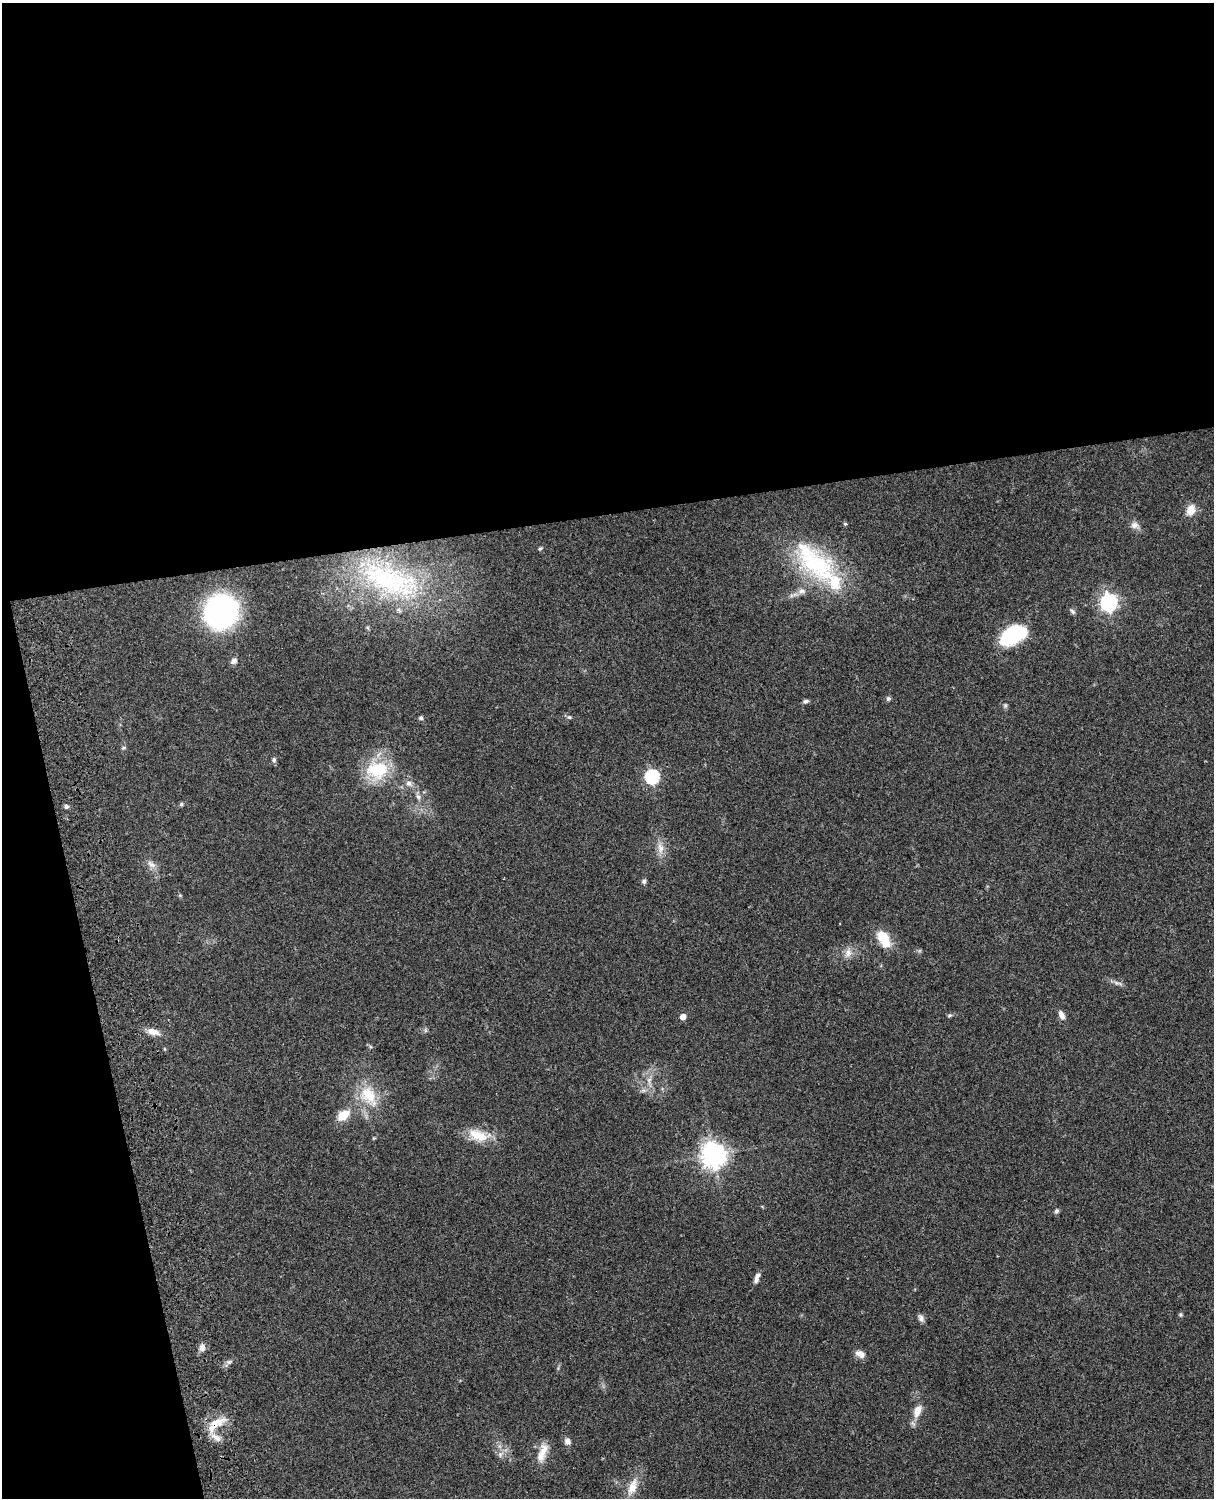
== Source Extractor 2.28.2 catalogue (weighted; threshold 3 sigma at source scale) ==
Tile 1 of 4 x 3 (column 1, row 1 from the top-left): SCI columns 122-1333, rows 3268-4763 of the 5088 x 4926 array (HDU 1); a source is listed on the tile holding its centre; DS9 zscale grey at full resolution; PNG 1216 x 1500 px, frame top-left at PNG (2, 3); no overlay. Shown black and unused: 39% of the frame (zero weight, under 3 of 4 exposures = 6% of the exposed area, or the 3 px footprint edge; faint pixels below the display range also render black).
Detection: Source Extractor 2.28.2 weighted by HDU 2 'WHT'; one run over the whole footprint, this tile lists its part. Background 0.09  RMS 0.0061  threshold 0.0276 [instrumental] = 3 sigma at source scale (4.5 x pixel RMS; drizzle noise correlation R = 1.50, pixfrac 1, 0.05/0.05 arcsec/px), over >= 5 px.
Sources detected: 59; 2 inside a brighter object's white glare — not listed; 3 inside a brighter listed object's ellipse — not listed separately; the other 54 listed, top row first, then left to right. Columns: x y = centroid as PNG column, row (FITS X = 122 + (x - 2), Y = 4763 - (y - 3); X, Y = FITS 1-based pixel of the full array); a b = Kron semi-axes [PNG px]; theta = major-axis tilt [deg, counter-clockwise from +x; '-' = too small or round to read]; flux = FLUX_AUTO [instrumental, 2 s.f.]
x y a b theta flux
1191 510 15 11 67 6.4
845 524 5 4 - 0.79
1135 525 10 8 -16 3.4
540 549 6 4 36 0.91
814 562 74 32 -45 70
388 580 88 37 -21 100
1109 602 7 7 - 210
221 611 25 24 - 150
1073 612 8 5 -51 1.4
1011 635 22 19 43 37
234 661 9 7 42 2.4
888 699 7 6 - 1.2
805 701 7 5 17 1.5
1005 705 7 4 90 1.1
569 717 5 5 - 1
421 718 6 6 - 1.1
274 760 7 6 - 1.4
377 770 32 26 9 29
652 777 6 6 - 100
409 783 10 7 -32 2.9
418 797 8 6 -39 2
181 804 5 5 - 1.1
66 806 5 5 - 1.5
660 848 17 8 -83 5.6
151 864 14 7 -36 3.4
644 881 6 5 - 1.5
883 938 16 9 -60 18
848 953 12 8 87 4
1116 983 10 3 -21 1.8
949 1015 6 5 - 0.99
1061 1015 11 6 -64 3.6
683 1017 5 5 - 5.2
425 1030 7 4 -71 0.92
153 1032 18 8 -19 5.2
165 1049 5 3 - 0.63
649 1080 11 6 87 3.3
368 1095 28 21 -59 21
343 1115 15 10 38 9.9
479 1136 29 14 -15 14
374 1138 5 4 - 0.59
713 1155 8 8 - 580
1056 1211 7 5 63 1.3
757 1277 13 5 69 3.1
1180 1315 6 5 - 0.92
921 1318 10 7 -61 2.2
202 1348 9 7 87 3
860 1354 12 8 -28 4.3
229 1362 8 5 44 1.6
917 1411 17 9 69 7.1
216 1424 32 12 37 12
567 1441 10 8 -70 2.4
542 1453 28 10 71 8
500 1455 8 6 90 2.1
632 1487 26 11 71 9.1
Overlapping masked pixels (flux is a lower limit): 1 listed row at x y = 216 1424